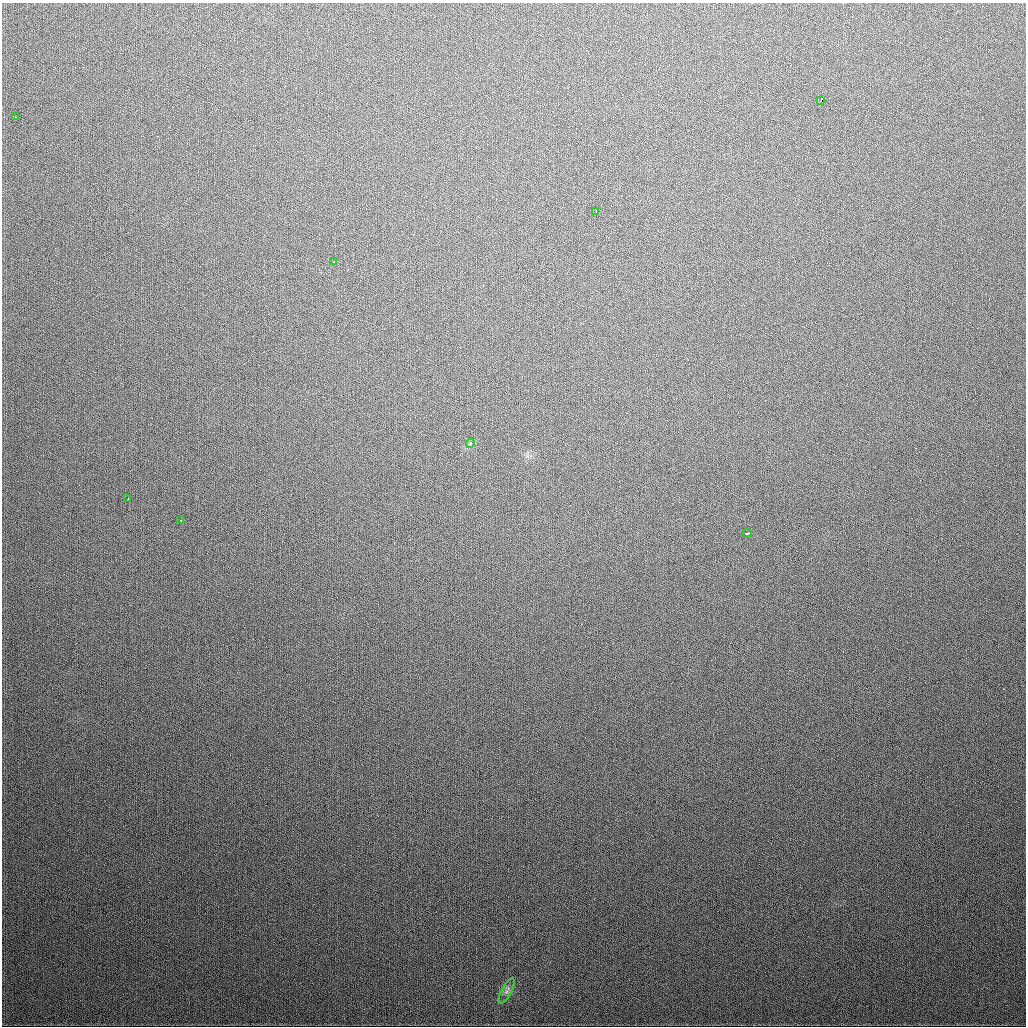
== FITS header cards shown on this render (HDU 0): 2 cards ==
NAXIS1  =                 1024
NAXIS2  =                 1024

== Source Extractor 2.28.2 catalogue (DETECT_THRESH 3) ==
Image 1024 x 1024 px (HDU 0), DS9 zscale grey, 1 PNG px = 1 image px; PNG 1028 x 1028 px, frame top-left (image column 1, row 1024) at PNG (2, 3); each listed source drawn as its Kron ellipse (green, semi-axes under 4 px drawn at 4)
Background 396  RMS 15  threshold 43.9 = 3 sigma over >= 5 px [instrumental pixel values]
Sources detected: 9; all 9 listed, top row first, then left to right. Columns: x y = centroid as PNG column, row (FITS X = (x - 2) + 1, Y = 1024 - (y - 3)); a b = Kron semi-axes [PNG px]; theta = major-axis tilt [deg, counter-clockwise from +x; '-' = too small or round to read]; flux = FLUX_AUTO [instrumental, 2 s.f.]
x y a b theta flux
821 100 3 2 - 7700
15 117 3 2 - 1400
596 212 4 2 - 3700
333 262 3 2 - 1400
470 443 5 4 - 3700
128 499 3 3 - 5900
181 520 3 2 - 3400
747 533 5 3 - 3900
507 991 14 5 62 3700